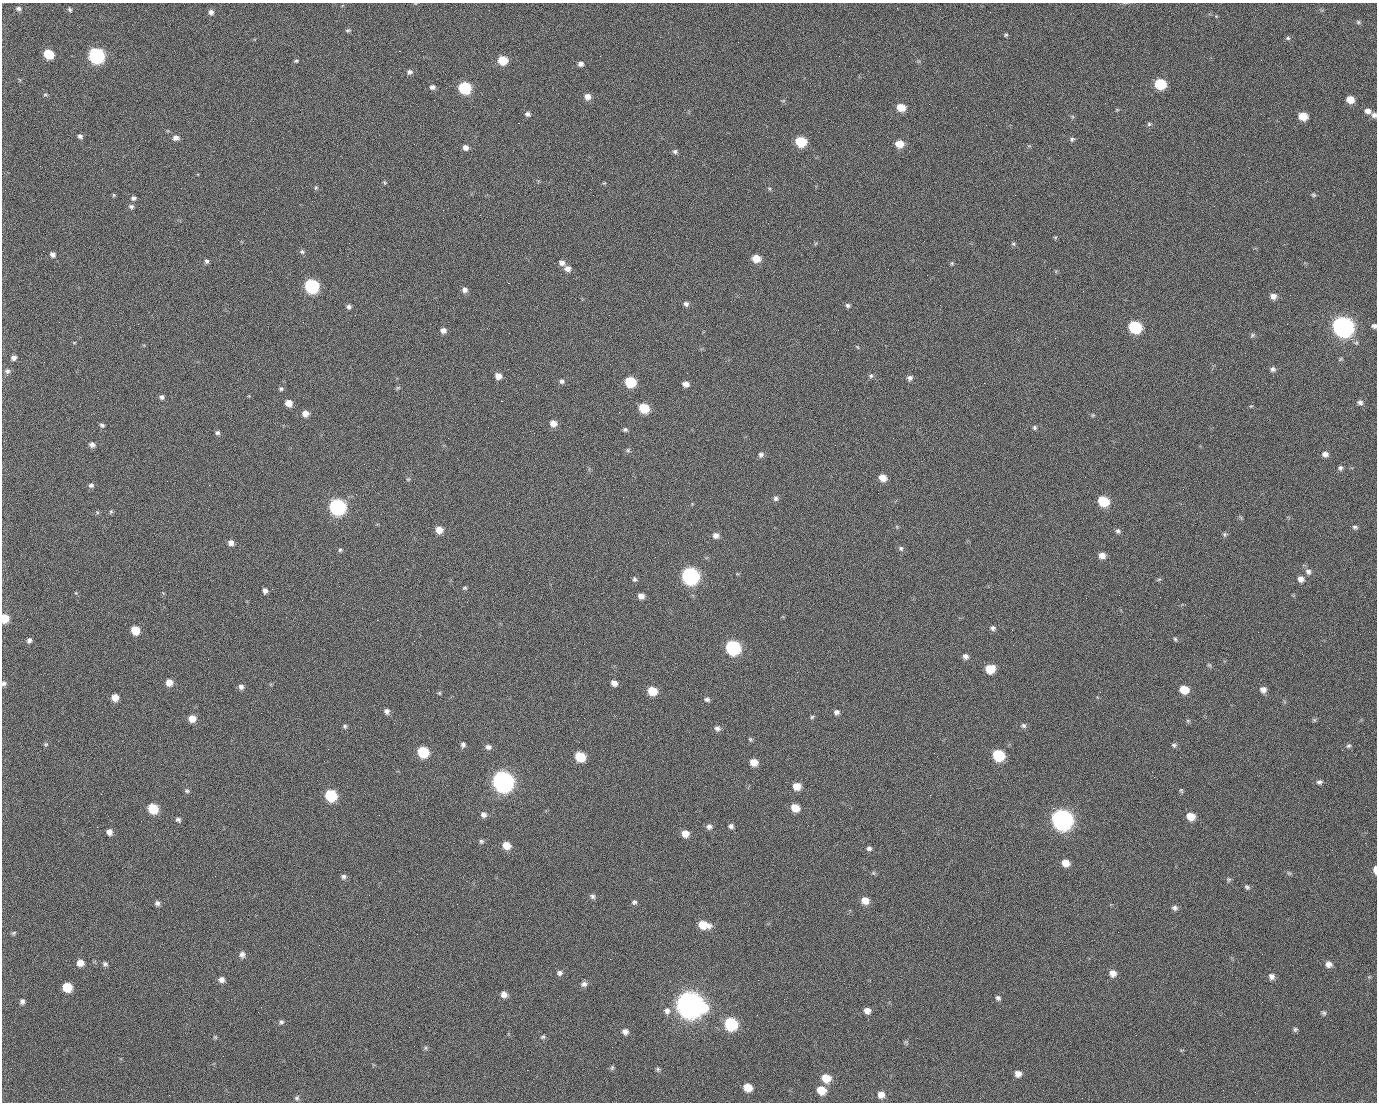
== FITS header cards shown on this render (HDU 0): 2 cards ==
NAXIS1  =                 1375 / length of data axis 1
NAXIS2  =                 1100 / length of data axis 2

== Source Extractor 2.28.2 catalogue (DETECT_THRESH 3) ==
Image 1375 x 1100 px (HDU 0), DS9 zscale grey, 1 PNG px = 1 image px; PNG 1379 x 1104 px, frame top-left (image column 1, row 1100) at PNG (2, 3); no overlay
Background 1480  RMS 30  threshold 91.2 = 3 sigma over >= 5 px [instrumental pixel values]
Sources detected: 250; all 250 listed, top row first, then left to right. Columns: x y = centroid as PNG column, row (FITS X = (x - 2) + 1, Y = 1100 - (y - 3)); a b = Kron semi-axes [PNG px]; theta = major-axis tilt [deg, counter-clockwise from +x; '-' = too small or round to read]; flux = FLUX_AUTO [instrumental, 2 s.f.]
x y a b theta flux
18 9 7 5 -17 4.5e+03
71 11 6 3 -60 6.3e+03
211 12 6 6 - 7.7e+03
990 12 3 2 - 1.9e+03
1358 22 5 5 - 3.4e+03
348 30 7 5 19 3.6e+03
1006 35 5 4 - 3.0e+03
1288 38 6 5 - 3.5e+03
399 51 2 2 - 2.4e+04
49 54 7 6 - 7.1e+04
96 56 8 7 - 4.9e+05
503 60 7 6 - 5.7e+04
296 61 6 4 15 2.8e+03
581 64 6 5 - 7.7e+03
409 72 7 6 - 6.2e+03
1160 84 7 7 - 1.0e+05
432 87 7 6 - 6.1e+03
465 88 7 7 - 1.7e+05
45 94 5 5 - 2.8e+03
587 97 7 6 - 1.3e+04
498 99 2 2 - 1.4e+03
434 100 2 2 - 4.2e+03
1350 100 7 6 - 2.4e+04
783 101 6 3 19 2.2e+03
901 107 7 6 - 3.4e+04
1117 110 5 3 - 2.0e+03
1368 111 8 6 -12 9.6e+03
528 114 6 6 - 6.3e+03
1374 115 7 6 - 7.1e+03
1303 116 7 6 - 3.4e+04
518 123 2 2 - 2.7e+04
1149 124 6 5 - 3.4e+03
80 136 6 5 - 5.5e+03
176 138 7 6 - 1.0e+04
1072 139 6 6 - 4.3e+03
801 142 7 7 - 9.0e+04
899 144 7 6 - 3.1e+04
465 147 6 6 - 9.5e+03
675 151 7 6 - 5.1e+03
384 182 6 4 -71 2.4e+03
316 188 6 4 69 2.8e+03
114 195 5 5 - 2.4e+03
1015 195 2 2 - 7.1e+03
1314 195 6 5 - 3.3e+03
133 198 6 5 - 5.5e+03
131 206 7 5 0 4.9e+03
480 215 2 2 - 8.9e+02
1055 237 6 4 -17 2.2e+03
1013 244 6 5 - 3.3e+03
302 252 6 6 - 4.0e+03
53 254 6 6 - 8.2e+03
756 258 7 6 - 3.1e+04
207 261 6 5 - 4.2e+03
562 263 7 6 - 9.1e+03
952 263 6 5 - 2.9e+03
567 269 8 7 - 1.1e+04
508 283 2 2 - 5.7e+04
312 286 8 7 - 3.1e+05
465 290 7 6 - 8.5e+03
1083 291 2 2 - 3.5e+03
1290 295 2 2 - 2.2e+03
1273 296 7 6 - 1.1e+04
686 304 7 6 - 6.5e+03
848 305 7 5 -17 4.7e+03
349 307 6 5 - 5.3e+03
355 315 2 2 - 1.1e+03
59 322 3 2 - 1.5e+03
1287 324 2 2 - 1.3e+03
1374 326 5 4 - 5.2e+03
1135 327 8 7 - 1.8e+05
1343 327 9 8 - 1.4e+06
443 330 6 6 - 9.8e+03
1252 335 8 5 41 3.5e+03
74 342 5 3 - 1.7e+03
857 347 6 2 -45 1.8e+03
14 358 6 6 - 8.2e+03
1273 369 7 6 - 5.9e+03
7 371 8 7 - 6.7e+03
498 376 7 6 - 1.5e+04
871 376 7 6 - 4.5e+03
910 378 7 6 - 7.1e+03
562 381 6 6 - 5.6e+03
630 382 7 7 - 9.1e+04
984 383 2 2 - 2.1e+04
685 385 7 5 54 1.2e+04
398 388 7 5 29 2.8e+03
281 389 6 5 - 3.7e+03
97 391 2 2 - 1.3e+03
162 397 7 6 - 5.0e+03
501 401 3 2 - 5.8e+04
1360 402 7 6 - 6.0e+03
289 403 6 5 - 1.8e+04
644 408 7 6 - 6.7e+04
305 413 7 6 - 1.5e+04
1093 415 5 4 - 2.4e+03
553 423 7 7 - 1.5e+04
102 425 7 5 -43 4.4e+03
1034 428 6 6 - 3.9e+03
625 429 6 5 - 4.4e+03
218 433 6 6 - 4.8e+03
92 445 7 6 - 8.0e+03
628 450 6 5 - 3.6e+03
1325 454 7 6 - 9.2e+03
761 455 7 6 - 6.2e+03
1340 468 6 6 - 4.8e+03
883 478 7 6 - 2.1e+04
408 479 5 5 - 2.8e+03
91 485 6 6 - 5.6e+03
623 497 2 2 - 3.2e+03
776 498 7 6 - 5.4e+03
1103 501 8 7 - 8.6e+04
337 507 8 8 - 5.5e+05
111 512 6 4 69 2.9e+03
897 527 6 4 -72 2.3e+03
1355 527 7 5 -19 4.5e+03
439 530 7 6 - 2.0e+04
1118 531 7 6 - 5.0e+03
1225 534 7 5 90 3.8e+03
716 535 8 7 - 9.8e+03
231 543 6 6 - 9.9e+03
901 548 7 7 - 4.8e+03
340 550 5 4 - 3.1e+03
1102 555 7 6 - 1.4e+04
655 557 2 2 - 8.8e+02
1308 572 9 8 - 8.2e+03
690 576 9 8 - 6.5e+05
635 579 7 6 - 4.7e+03
1159 579 6 3 19 2.8e+03
1301 579 8 8 - 1.1e+04
465 588 6 4 -15 2.8e+03
265 591 5 5 - 7.2e+03
641 596 6 6 - 1.3e+04
4 618 7 6 - 3.9e+04
27 619 2 2 - 4.4e+03
377 620 2 2 - 1.2e+04
993 628 8 7 - 6.2e+03
135 630 7 6 - 3.9e+04
1175 639 5 4 - 3.0e+03
29 640 6 5 - 6.4e+03
414 641 2 2 - 8.0e+02
733 647 8 8 - 3.1e+05
965 656 7 7 - 7.9e+03
1209 665 6 5 - 3.1e+03
990 669 7 7 - 4.4e+04
169 682 7 6 - 1.9e+04
4 683 7 6 - 5.0e+03
614 683 7 5 -33 1.1e+04
241 687 7 7 - 7.3e+03
1184 689 8 7 - 3.7e+04
1263 690 8 7 - 1.0e+04
652 691 7 7 - 4.4e+04
439 693 5 5 - 2.7e+03
115 697 6 6 - 1.9e+04
707 699 7 5 -21 5.2e+03
387 711 7 6 - 7.8e+03
836 712 6 6 - 7.0e+03
812 717 5 5 - 2.9e+03
192 718 7 7 - 2.1e+04
1314 720 6 5 - 2.9e+03
1188 721 6 5 - 3.0e+03
345 726 6 5 - 4.2e+03
1023 726 8 7 - 5.4e+03
717 728 8 7 - 6.8e+03
750 739 6 5 - 3.1e+03
46 744 6 5 - 3.1e+03
463 745 7 6 - 6.1e+03
1174 745 7 5 -17 4.5e+03
1348 746 7 6 - 4.1e+03
488 747 8 6 -14 7.5e+03
423 752 8 7 - 9.5e+04
934 753 2 2 - 1.9e+03
998 755 8 7 - 1.1e+05
580 756 7 7 - 6.9e+04
754 762 7 6 - 2.1e+04
1154 777 3 2 - 1.6e+03
503 781 9 9 - 1.4e+06
1319 782 8 6 7 5.4e+03
797 786 7 6 - 2.3e+04
1181 790 6 4 -86 2.9e+03
187 791 7 6 - 4.0e+03
101 794 3 2 - 2.5e+03
331 795 8 7 - 1.3e+05
930 795 2 2 - 8.5e+03
153 808 7 7 - 7.0e+04
795 808 7 6 - 2.8e+04
1053 808 2 2 - 1.7e+04
483 814 8 7 - 8.4e+03
1191 816 8 7 - 2.9e+04
1062 819 9 9 - 1.4e+06
178 820 6 5 - 4.8e+03
709 826 7 7 - 7.3e+03
731 826 6 6 - 5.6e+03
109 832 6 6 - 1.1e+04
685 834 7 6 - 1.9e+04
481 841 7 6 - 4.3e+03
506 845 8 7 - 2.6e+04
869 848 6 5 - 5.1e+03
1065 863 7 7 - 2.1e+04
1375 870 7 3 -90 1.3e+04
873 873 6 5 - 3.0e+03
1289 873 7 4 -44 3.0e+03
343 877 7 7 - 6.0e+03
1229 879 7 6 - 3.7e+03
1247 887 7 5 -44 4.6e+03
592 896 8 6 -36 5.2e+03
865 900 8 7 - 1.9e+04
634 902 7 5 23 4.8e+03
157 903 6 6 - 6.1e+03
457 904 2 2 - 1.6e+03
1175 908 8 7 - 6.2e+03
703 925 11 7 -12 4.1e+04
1118 932 2 2 - 2.3e+03
13 933 7 4 28 3.2e+03
242 954 8 7 - 9.2e+03
610 959 2 2 - 3.0e+03
80 963 7 7 - 1.7e+04
105 964 7 6 - 5.0e+03
1329 964 8 7 - 1.0e+04
559 973 8 7 - 6.3e+03
1113 973 8 8 - 1.4e+04
1272 976 8 7 - 8.8e+03
221 980 7 7 - 9.6e+03
758 980 2 2 - 2.1e+03
584 984 9 7 21 7.6e+03
67 987 7 7 - 5.7e+04
504 994 7 6 - 1.1e+04
998 998 7 5 -37 4.8e+03
22 1001 7 6 - 6.2e+03
690 1004 12 10 -27 3.0e+06
667 1011 10 9 - 1.2e+04
867 1011 7 6 - 1.3e+04
1324 1013 7 5 -62 3.9e+03
757 1015 2 2 - 1.5e+03
281 1022 7 5 7 4.6e+03
731 1024 8 8 - 1.8e+05
1295 1029 6 5 - 4.0e+03
625 1032 7 7 - 1.0e+04
1136 1035 2 2 - 7.8e+02
215 1037 6 4 -44 2.8e+03
543 1037 6 5 - 3.5e+03
426 1048 6 4 90 3.3e+03
612 1068 7 5 64 3.4e+03
658 1069 6 5 - 3.9e+03
1018 1074 7 7 - 1.2e+04
826 1078 8 7 - 3.4e+04
748 1087 7 7 - 2.9e+04
821 1090 8 7 - 3.5e+04
881 1094 8 8 - 1.4e+04
169 1095 2 2 - 5.7e+03
297 1098 7 6 - 4.7e+03
At the frame edge (FLAGS 8, measured only in part): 5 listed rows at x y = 1374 115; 1374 326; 4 618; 4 683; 1375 870